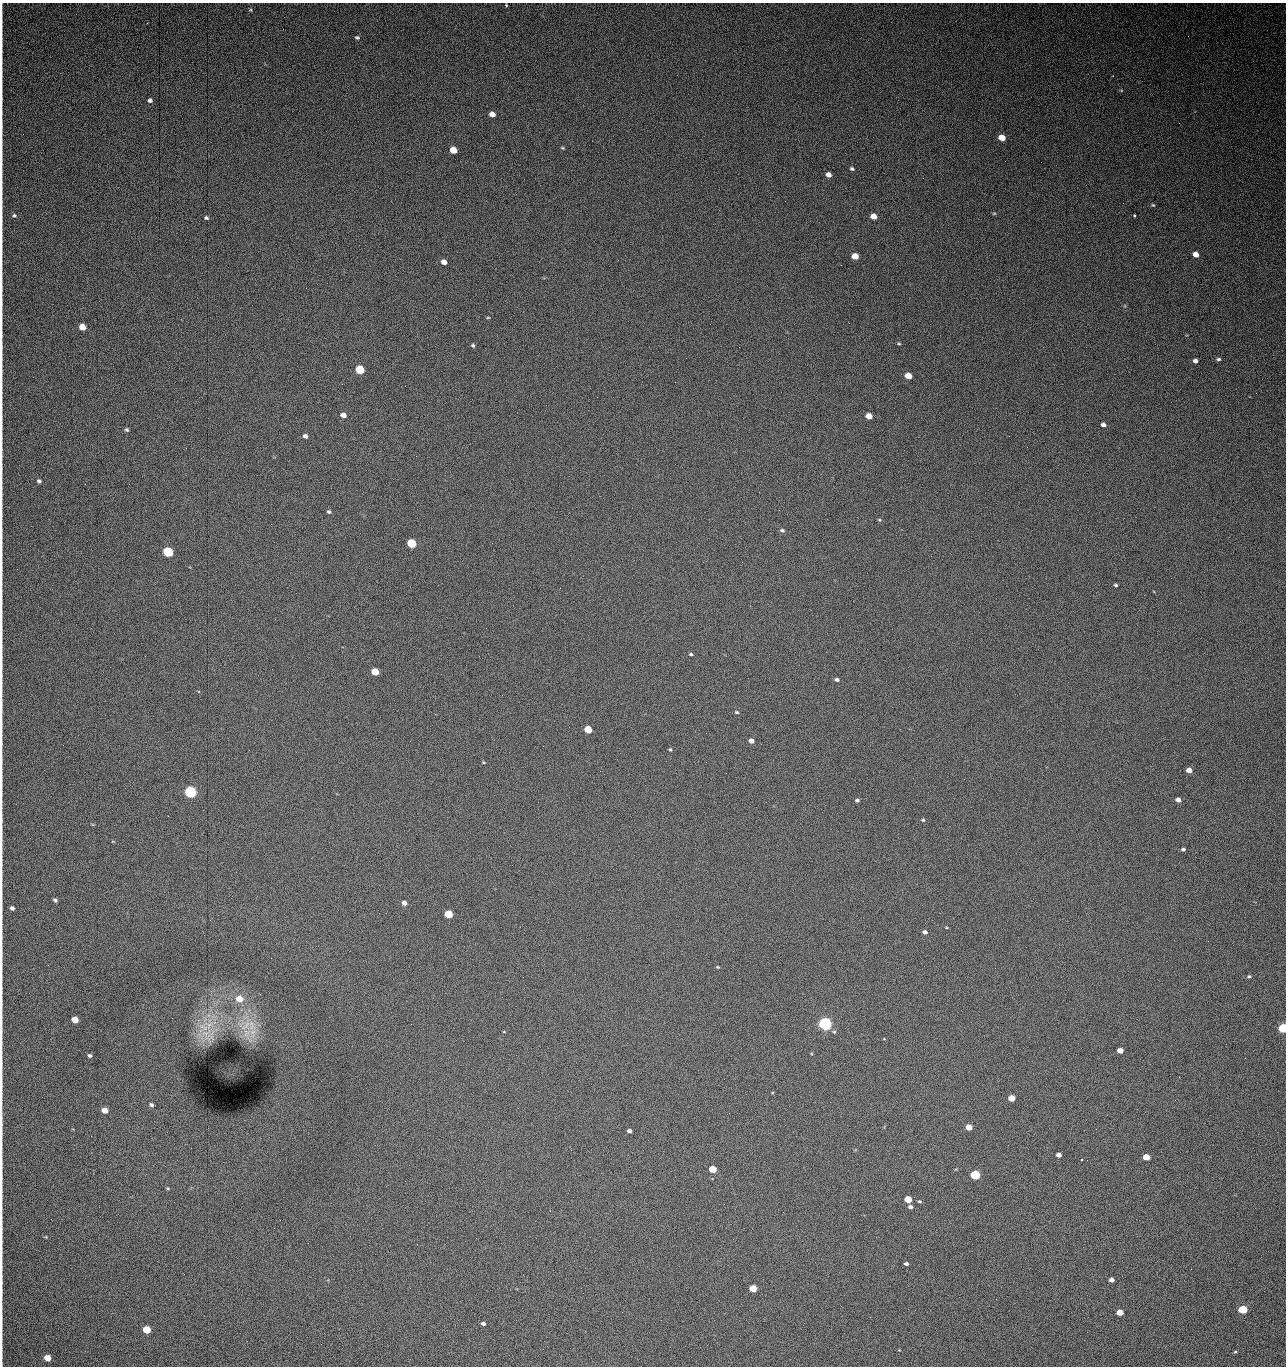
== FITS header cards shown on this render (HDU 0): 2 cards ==
NAXIS1  =                 1284 / length of data axis 1
NAXIS2  =                 1364 / length of data axis 2

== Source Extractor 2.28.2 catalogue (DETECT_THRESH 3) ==
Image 1284 x 1364 px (HDU 0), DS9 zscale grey, 1 PNG px = 1 image px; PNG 1288 x 1368 px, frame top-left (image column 1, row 1364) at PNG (2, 3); no overlay
Background 2430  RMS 47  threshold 142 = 3 sigma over >= 5 px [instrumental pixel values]
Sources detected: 122; all 122 listed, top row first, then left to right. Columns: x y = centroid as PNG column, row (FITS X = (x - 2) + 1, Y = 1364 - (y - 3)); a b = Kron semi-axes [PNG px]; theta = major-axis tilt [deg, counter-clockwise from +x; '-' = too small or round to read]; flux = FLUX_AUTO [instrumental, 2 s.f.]
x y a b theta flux
506 5 3 3 - 4.4e+03
250 10 5 4 - 3.5e+03
357 37 6 4 -4 5.4e+03
1121 90 5 3 - 2.9e+03
150 100 5 5 - 8.6e+03
492 114 5 4 - 2.4e+04
1179 123 2 2 - 1.3e+03
1002 138 6 5 - 4.5e+04
562 148 5 4 - 3.7e+03
453 150 5 5 - 5.5e+04
1041 162 2 2 - 1.4e+03
852 168 4 3 - 6.0e+03
828 175 5 4 - 1.7e+04
923 178 2 2 - 1.7e+04
1153 205 6 4 -4 4.3e+03
994 213 5 4 - 3.5e+03
14 215 6 5 - 6.5e+03
873 216 5 4 - 3.0e+04
1134 216 3 3 - 5.8e+03
206 218 5 4 - 5.7e+03
1196 254 5 4 - 2.5e+04
855 256 5 5 - 4.4e+04
444 262 5 4 - 2.0e+04
841 265 2 2 - 2.6e+04
488 317 5 3 - 3.0e+03
710 324 2 2 - 3.0e+03
82 327 5 5 - 5.3e+04
899 344 5 4 - 3.6e+03
473 345 4 4 - 5.6e+03
1219 359 6 4 1 5.8e+03
1195 361 5 4 - 1.1e+04
360 370 6 5 - 1.6e+05
908 376 5 5 - 4.1e+04
1256 393 2 2 - 1.3e+03
343 415 5 4 - 2.0e+04
869 416 5 4 - 3.4e+04
1103 425 5 4 - 9.7e+03
127 430 5 4 - 5.6e+03
305 436 5 4 - 9.8e+03
1009 436 3 2 - 3.4e+03
186 448 3 2 - 4.2e+03
39 481 5 4 - 6.8e+03
329 512 5 4 - 5.5e+03
879 520 5 4 - 3.5e+03
782 530 6 5 - 6.3e+03
411 543 6 5 - 1.9e+05
492 543 2 2 - 2.9e+03
168 552 6 5 - 3.2e+05
1116 585 4 3 - 5.0e+03
691 654 4 3 - 4.7e+03
375 672 5 5 - 9.0e+04
837 680 5 4 - 7.8e+03
736 712 5 4 - 4.3e+03
588 729 5 5 - 7.8e+04
751 741 5 4 - 1.6e+04
543 746 3 2 - 3.3e+03
670 749 4 4 - 3.7e+03
483 762 4 3 - 2.8e+03
1189 770 5 4 - 2.7e+04
726 773 3 2 - 2.5e+03
190 792 6 5 - 7.0e+05
857 800 4 4 - 6.1e+03
1178 800 5 4 - 1.4e+04
923 820 5 4 - 4.6e+03
113 841 5 3 - 2.5e+03
1183 849 4 3 - 5.8e+03
55 900 4 3 - 6.7e+03
404 903 5 5 - 1.4e+04
12 908 4 4 - 1.0e+04
448 914 5 5 - 1.2e+05
946 927 4 3 - 2.7e+03
925 932 5 4 - 9.9e+03
718 967 4 3 - 3.4e+03
1249 976 5 4 - 4.7e+03
523 977 2 2 - 2.0e+03
239 999 7 6 - 4.3e+04
75 1020 5 4 - 5.5e+04
411 1024 2 2 - 5.3e+03
825 1024 6 5 - 1.1e+06
1283 1028 5 5 - 3.2e+05
504 1032 3 2 - 2.2e+03
834 1032 5 4 - 4.1e+03
205 1033 21 9 27 6.1e+04
247 1033 17 11 78 5.8e+04
884 1039 3 2 - 3.8e+03
857 1049 2 2 - 1.4e+03
1120 1050 5 4 - 2.9e+04
90 1055 4 4 - 7.0e+03
1245 1058 2 2 - 2.3e+03
1179 1077 3 2 - 3.1e+03
1011 1098 5 4 - 4.8e+04
151 1105 4 4 - 8.0e+03
105 1110 5 4 - 3.3e+04
969 1127 5 4 - 4.5e+04
629 1131 4 4 - 9.5e+03
91 1136 3 2 - 2.6e+03
1058 1155 4 4 - 1.7e+04
1146 1157 5 4 - 5.8e+04
1082 1160 3 2 - 3.5e+03
1087 1160 2 2 - 1.3e+03
713 1169 5 4 - 7.9e+04
975 1175 5 5 - 2.7e+05
168 1188 4 3 - 3.1e+03
908 1199 5 4 - 8.4e+04
919 1201 4 3 - 3.9e+03
910 1207 4 4 - 9.9e+03
280 1220 2 2 - 2.0e+03
476 1238 2 2 - 9.0e+03
308 1243 2 2 - 2.0e+03
417 1244 2 2 - 5.7e+03
906 1264 4 3 - 8.6e+03
1112 1280 4 4 - 1.4e+04
753 1288 5 4 - 8.1e+04
996 1299 2 2 - 2.7e+03
1243 1309 5 4 - 1.9e+05
1120 1312 5 4 - 4.7e+04
483 1323 4 3 - 7.7e+03
147 1330 5 4 - 1.0e+05
321 1344 2 2 - 1.3e+03
899 1350 3 3 - 2.0e+03
1235 1352 4 4 - 3.6e+03
47 1358 5 4 - 5.6e+04
At the frame edge (FLAGS 8, measured only in part): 1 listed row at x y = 1283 1028

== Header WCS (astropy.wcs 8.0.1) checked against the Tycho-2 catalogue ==
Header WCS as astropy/WCSLIB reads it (CRVAL/CRPIX/CD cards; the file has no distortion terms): RA---TAN/DEC--TAN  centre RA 15:41:43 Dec +51:58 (235.43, +51.97 deg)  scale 1.26 arcsec/px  FOV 26.9' x 28.5'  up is +93 deg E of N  parity flipped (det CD > 0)
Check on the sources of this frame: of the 60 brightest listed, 12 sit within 2.0 arcsec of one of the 15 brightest Tycho-2 stars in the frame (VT <= 12.38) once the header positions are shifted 0.64 arcsec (0.33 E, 0.55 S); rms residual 1.10 arcsec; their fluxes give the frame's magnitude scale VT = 24.58 - 2.5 log10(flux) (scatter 0.18 mag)
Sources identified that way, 12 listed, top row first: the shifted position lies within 2.0 arcsec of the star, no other Tycho-2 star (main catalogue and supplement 1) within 4.0 arcsec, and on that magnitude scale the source's flux lands within +1.5 / -3 mag of the star's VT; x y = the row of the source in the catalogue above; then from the Tycho-2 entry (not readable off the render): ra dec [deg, ICRS J2000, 3 dp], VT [Tycho-2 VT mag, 2 dp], TYC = Tycho-2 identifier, HIP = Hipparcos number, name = IAU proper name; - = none
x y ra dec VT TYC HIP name
360 370 235.614 +52.064 11.61 3489-1132-1 - -
411 543 235.514 +52.049 11.19 3489-1407-1 - -
168 552 235.515 +52.133 11.12 3489-1380-1 - -
190 792 235.378 +52.130 9.31 3489-1322-1 76850 -
448 914 235.303 +52.042 11.52 3489-958-1 - -
825 1024 235.232 +51.912 9.59 3489-824-1 - -
1283 1028 235.220 +51.752 10.98 3489-1435-1 - -
975 1175 235.143 +51.862 10.97 3489-1016-1 - -
908 1199 235.131 +51.886 12.29 3489-908-1 - -
753 1288 235.084 +51.941 11.45 3489-1346-1 - -
1243 1309 235.062 +51.771 11.53 3489-1453-1 - -
147 1330 235.075 +52.152 11.74 3489-912-1 - -